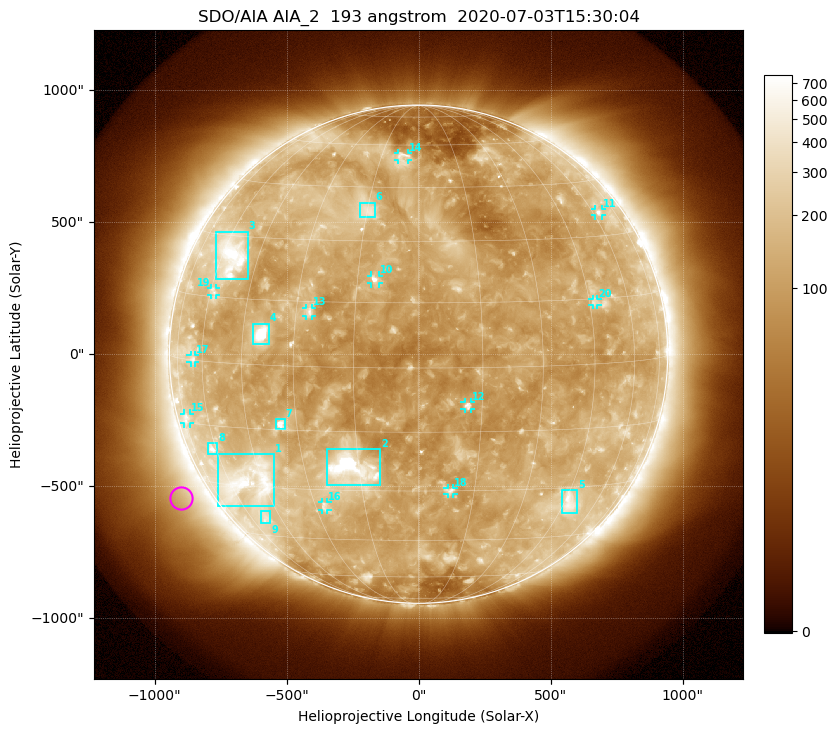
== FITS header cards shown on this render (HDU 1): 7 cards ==
TELESCOP= 'SDO/AIA'
INSTRUME= 'AIA_2'
WAVELNTH=                  193
WAVEUNIT= 'angstrom'
DATE-OBS= '2020-07-03T15:30:04.84'
CTYPE1  = 'HPLN-TAN'
CTYPE2  = 'HPLT-TAN'

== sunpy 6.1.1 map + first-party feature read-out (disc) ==
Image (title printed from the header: SDO/AIA AIA_2  193 angstrom  2020-07-03T15:30:04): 1024 x 1024 px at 2.4 arcsec/px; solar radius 944 arcsec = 393 px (full disc in frame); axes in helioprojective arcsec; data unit not stated in the header (colour bar unlabelled)
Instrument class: DISC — disc imager (sunpy class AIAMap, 193 A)
Bright regions (active regions / flare kernels): reference = the median radial profile (limb darkening/brightening removed); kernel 9 px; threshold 5 sigma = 210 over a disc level ~119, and >= 1.15x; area >= 12 px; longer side >= 9 px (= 22 arcsec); searched inside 0.97 R_sun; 20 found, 20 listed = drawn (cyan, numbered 1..; 11 of them under ~33 arcsec drawn as corner ticks so the feature stays visible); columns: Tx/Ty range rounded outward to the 5 arcsec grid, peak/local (2 s.f.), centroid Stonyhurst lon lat
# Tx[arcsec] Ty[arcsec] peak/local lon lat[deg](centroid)
1 -760..-545 -575..-380 5.7 -51 -28
2 -350..-145 -500..-360 15 -17 -24
3 -770..-645 280..465 6.1 -56 +25
4 -630..-565 35..115 17 -39 +7
5 545..600 -605..-515 4.2 +47 -34
6 -220..-165 520..575 3.8 -15 +38
7 -540..-505 -285..-245 6.2 -35 -14
8 -800..-760 -380..-335 4.6 -62 -21
9 -600..-560 -640..-595 3.1 -52 -39
10 -180..-150 265..300 5.8 -11 +21
11 670..695 525..550 3.7 +63 +36
12 175..200 -210..-180 5.7 +12 -9
13 -425..-400 145..175 3.8 -26 +13
14 -80..-40 735..760 3.2 -6 +56
15 -890..-865 -265..-225 2.7 -73 -14
16 -365..-345 -590..-560 3.7 -27 -35
17 -865..-845 -30..-5 2.9 -65 +0
18 110..135 -530..-505 3.5 +9 -30
19 -785..-765 225..250 2.9 -59 +16
20 660..680 185..210 3.3 +47 +14
Off-limb structures (1.02-1.3 R_sun): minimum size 162 px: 5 found; the strongest spans PA ~95..145 deg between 1.04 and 1.3 R_sun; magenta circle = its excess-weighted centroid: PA ~120 deg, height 1.12 R_sun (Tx ~-900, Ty ~-545 arcsec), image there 2.1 x the reference